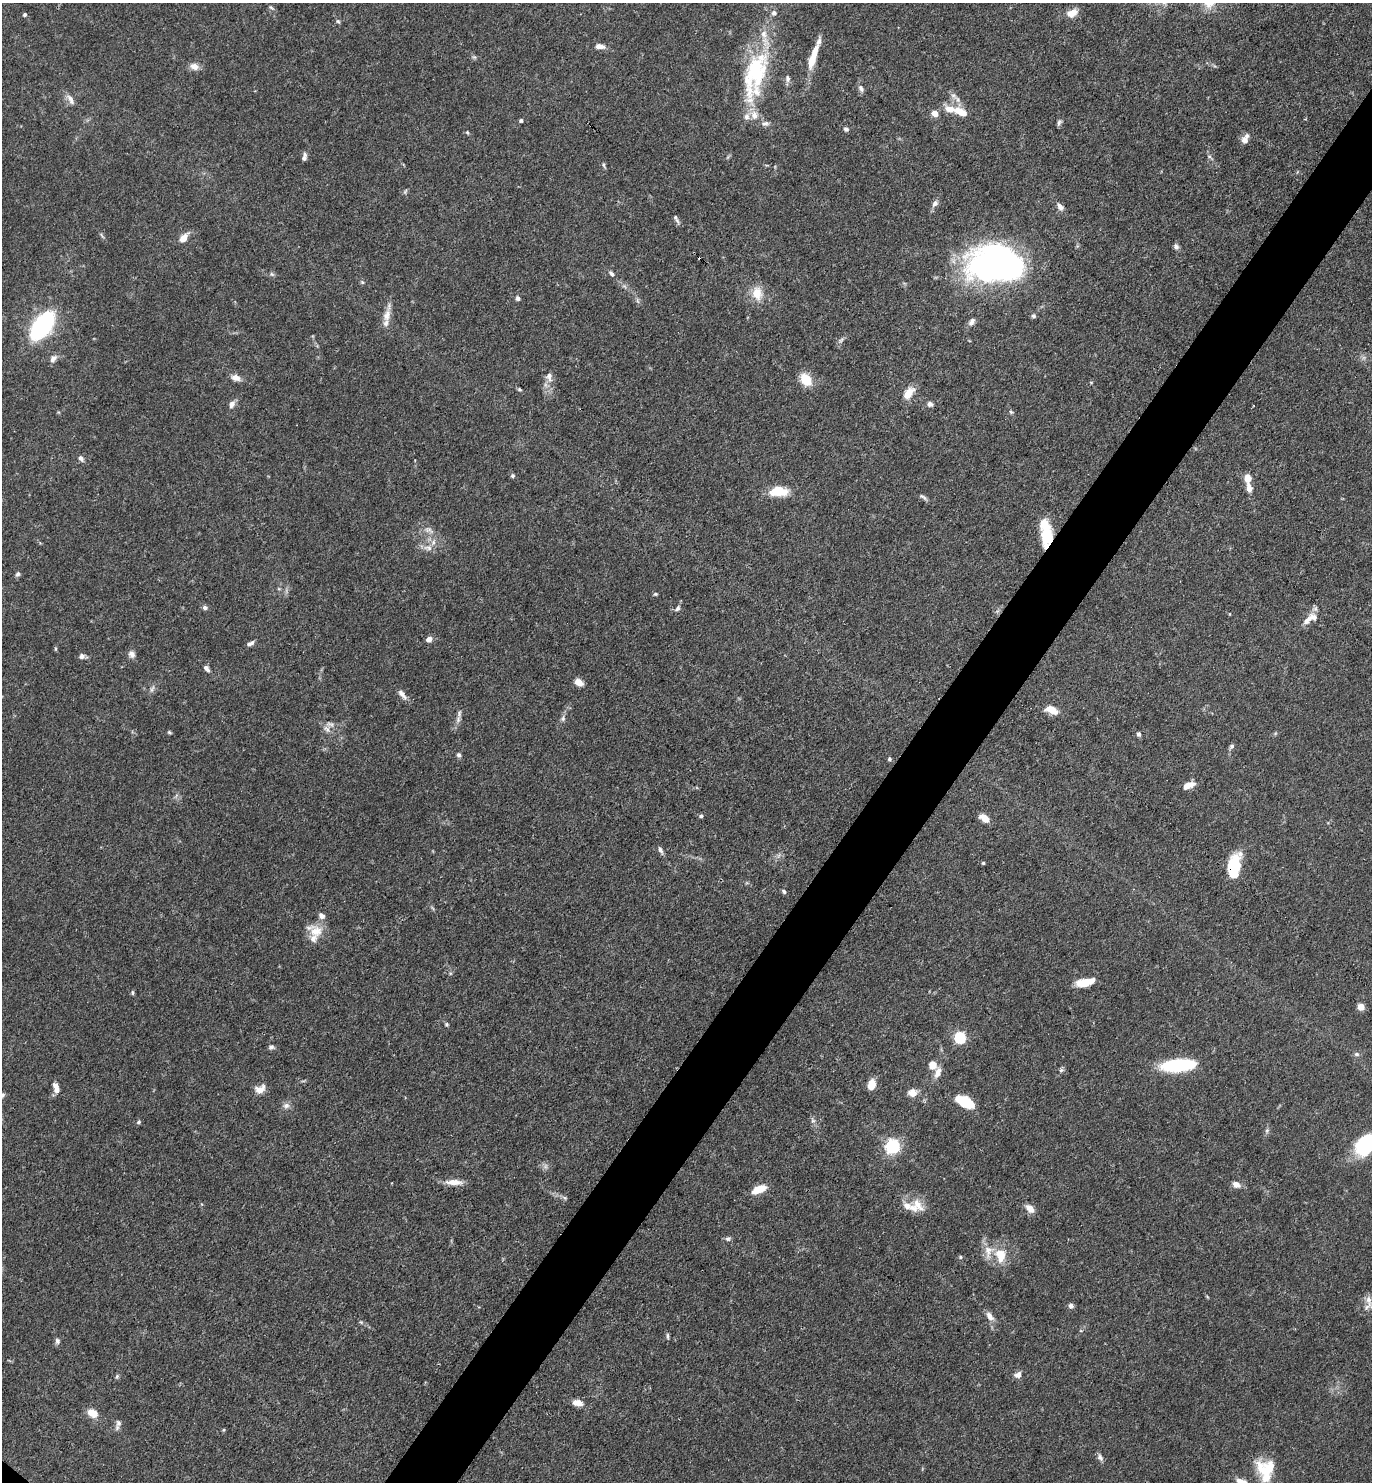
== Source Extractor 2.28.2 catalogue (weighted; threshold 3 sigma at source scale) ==
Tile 10 of 4 x 4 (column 2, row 3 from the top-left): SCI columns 1521-2890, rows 1481-2960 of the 5923 x 5919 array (HDU 1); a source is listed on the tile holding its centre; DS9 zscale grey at full resolution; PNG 1374 x 1484 px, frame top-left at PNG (2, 3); no overlay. Shown black and unused: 5% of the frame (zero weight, under 3 of 4 exposures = <1% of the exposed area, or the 3 px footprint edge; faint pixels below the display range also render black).
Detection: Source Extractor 2.28.2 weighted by HDU 2 'WHT'; one run over the whole footprint, this tile lists its part. Background 0.112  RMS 0.0043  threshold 0.0194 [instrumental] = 3 sigma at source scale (4.5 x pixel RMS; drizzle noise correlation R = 1.50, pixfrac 1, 0.05/0.05 arcsec/px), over >= 5 px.
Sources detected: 161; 1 too faint to see at this stretch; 5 inside a brighter object's white glare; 1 cosmic-ray / hot-pixel residue — not listed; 19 inside a brighter listed object's ellipse — not listed separately; the other 135 listed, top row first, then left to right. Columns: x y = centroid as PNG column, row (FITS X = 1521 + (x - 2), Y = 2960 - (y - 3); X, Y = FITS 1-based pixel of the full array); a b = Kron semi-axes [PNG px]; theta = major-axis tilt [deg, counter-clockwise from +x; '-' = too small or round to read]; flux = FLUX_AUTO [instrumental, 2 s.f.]
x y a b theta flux
271 7 7 4 -44 0.82
1072 13 14 9 24 4.2
25 14 5 4 - 0.8
338 21 6 5 - 0.66
600 46 13 7 -6 2.4
474 57 5 5 - 0.71
813 57 32 8 72 9.2
194 66 12 8 -16 2.9
754 68 98 27 84 42
787 79 9 6 -84 1.6
861 88 10 6 -67 1.5
70 99 16 7 -60 2.6
960 111 22 11 -25 7
935 113 8 6 -28 2.9
521 120 4 4 - 0.92
1059 122 9 5 62 1
846 129 6 5 - 1
467 132 5 4 - 0.53
1245 139 14 8 66 2.7
1209 156 6 4 -19 0.66
304 157 9 5 77 1.6
604 165 8 3 -76 0.66
935 203 10 7 52 1.9
1060 207 10 6 -52 2.2
676 218 12 4 -60 1.3
102 235 10 2 -55 0.68
183 238 8 6 50 5
1176 247 7 6 - 1.2
998 267 53 24 -1 180
272 274 7 5 -44 0.78
611 274 8 5 -47 1.1
362 282 5 4 - 0.57
757 293 18 13 -87 7
518 298 6 5 - 1.1
387 315 19 10 76 4.4
1033 316 5 5 - 0.9
972 322 11 6 58 1.8
42 326 20 11 53 77
841 340 8 4 45 1
53 358 11 7 54 2
549 376 12 9 -88 2.4
236 378 11 8 -17 2.9
806 379 13 9 -54 9.6
1091 382 5 3 - 0.37
519 389 6 4 -19 0.61
908 393 13 8 51 6.6
232 404 10 7 64 2.1
930 404 6 5 - 1.8
1011 412 5 5 - 0.62
81 458 8 5 -55 1.4
513 476 5 5 - 0.8
1248 478 8 6 -88 4.6
1249 488 12 7 -81 3
779 492 20 10 0 11
923 497 11 4 -34 1.1
428 530 12 5 5 1.8
1046 532 37 9 77 8.9
428 548 14 6 -9 2.6
18 574 7 5 57 0.99
655 594 5 4 - 0.58
205 607 6 6 - 1.1
677 608 9 5 51 1.2
1307 620 16 8 46 3.5
429 639 7 6 - 2.3
250 643 9 4 26 1.6
55 649 5 3 - 0.45
132 654 9 8 - 2
82 656 7 6 - 1.5
206 668 8 5 -50 1.6
579 682 10 6 -34 3.5
152 689 11 4 60 1.1
402 694 15 6 -49 2.4
1052 710 15 8 -23 5.3
459 714 15 5 80 1.7
563 719 7 5 72 1.1
326 729 13 5 -45 2
169 732 6 4 -19 0.57
1139 734 6 5 - 0.96
1232 746 7 5 16 0.89
459 755 6 6 - 1.1
889 759 5 4 - 0.73
1188 785 14 7 25 4
701 816 5 4 - 0.96
985 818 10 6 -36 5.2
660 850 10 5 -61 1.3
983 863 4 4 - 0.48
1234 867 25 12 80 19
784 892 6 5 - 0.88
321 916 9 7 -35 1.9
316 931 18 15 23 7
1084 983 17 9 9 6.9
132 993 6 3 -82 0.55
1361 1007 5 5 - 7.7
446 1024 5 5 - 0.67
960 1037 5 5 - 49
271 1047 7 5 1 1
1357 1054 7 6 - 1
933 1065 8 7 - 5.5
1178 1065 36 12 5 27
1061 1070 6 5 - 0.9
938 1072 16 7 68 3.1
871 1085 7 6 - 9.6
260 1089 14 9 19 3.3
56 1090 9 7 -88 2.3
913 1092 11 10 - 3.2
965 1102 13 9 -30 14
286 1105 9 8 - 1.8
813 1121 6 4 0 0.7
139 1122 6 4 43 0.74
1267 1131 7 5 70 0.97
1365 1145 25 18 54 27
893 1146 6 6 - 100
454 1182 22 7 -1 4.3
1236 1184 9 7 -33 2.5
759 1189 16 8 24 6.9
565 1198 8 4 -32 0.84
918 1205 21 10 -53 5.7
1030 1209 11 7 -45 3.6
728 1239 6 6 - 0.99
1000 1255 20 14 -72 8.8
960 1257 5 4 - 0.56
1368 1300 15 8 -72 2.9
1071 1306 7 6 - 1.3
990 1316 11 7 -54 3
668 1336 9 3 -90 0.73
57 1341 8 6 -86 1.2
1018 1375 9 7 30 2.1
117 1377 6 5 - 0.72
577 1403 13 7 -11 3.6
92 1413 14 9 -28 4.7
119 1423 9 7 -86 1.7
224 1430 4 4 - 0.5
1100 1457 10 6 -62 1.5
1266 1469 25 20 -13 14
1242 1482 18 6 -22 4.5
Overlapping masked pixels (flux is a lower limit): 2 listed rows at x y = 1046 532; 1234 867
Isophote crosses this tile's border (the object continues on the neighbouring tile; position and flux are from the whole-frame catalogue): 2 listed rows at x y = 1365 1145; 1242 1482